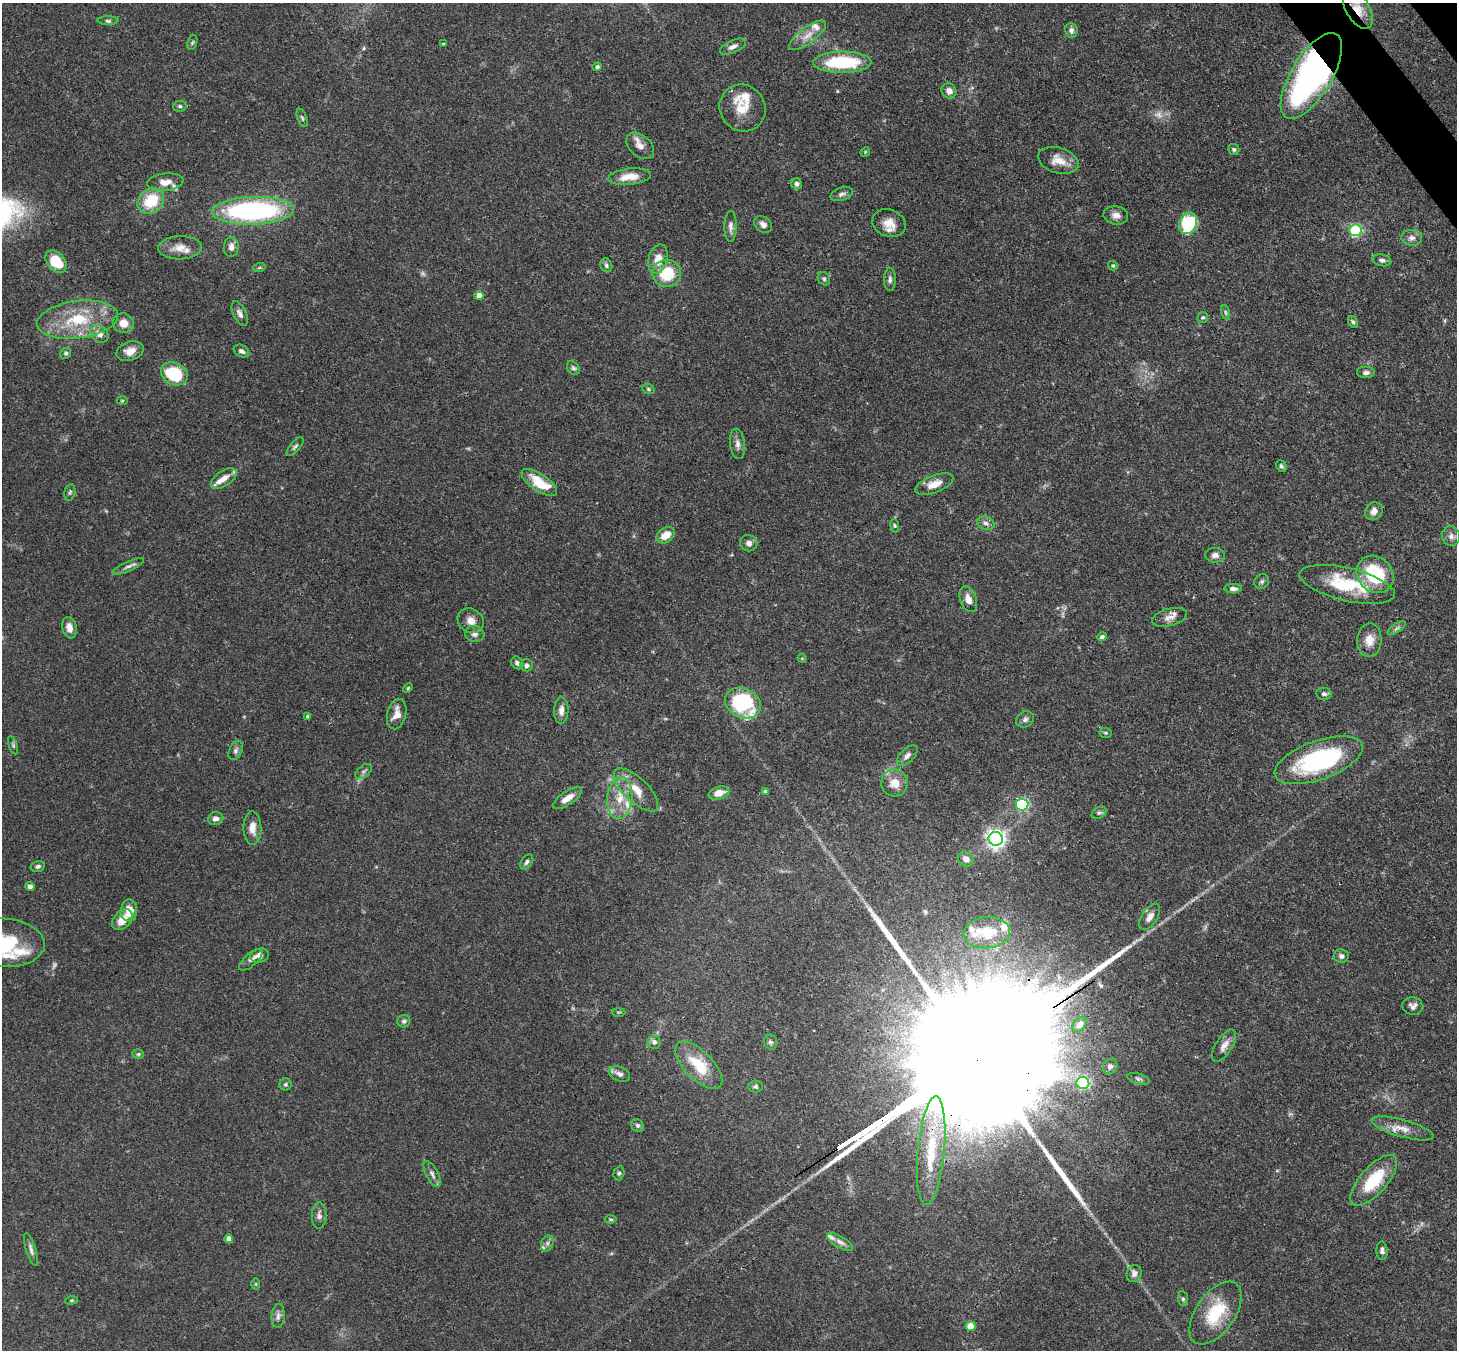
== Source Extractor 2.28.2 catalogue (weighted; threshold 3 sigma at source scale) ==
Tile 10 of 4 x 4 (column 2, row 3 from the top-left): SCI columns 1545-2999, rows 1719-3066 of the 6007 x 5984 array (HDU 1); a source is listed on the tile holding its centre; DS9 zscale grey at full resolution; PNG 1459 x 1352 px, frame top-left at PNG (2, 3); each listed source drawn as its Kron ellipse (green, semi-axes under 4 px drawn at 4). Shown black and unused: <1% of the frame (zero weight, under 3 of 4 exposures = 8% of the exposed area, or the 3 px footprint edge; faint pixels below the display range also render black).
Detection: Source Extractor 2.28.2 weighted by HDU 2 'WHT'; one run over the whole footprint, this tile lists its part. Background 0.117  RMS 0.0042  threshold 0.019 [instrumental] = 3 sigma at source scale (4.5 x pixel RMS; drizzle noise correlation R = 1.50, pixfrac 1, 0.05/0.05 arcsec/px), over >= 5 px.
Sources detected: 180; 5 too faint to see at this stretch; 2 long thin detections or spike segments (spike, bleed or trail) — neither listed nor drawn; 14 inside a brighter listed object's ellipse — not listed separately; the other 159 listed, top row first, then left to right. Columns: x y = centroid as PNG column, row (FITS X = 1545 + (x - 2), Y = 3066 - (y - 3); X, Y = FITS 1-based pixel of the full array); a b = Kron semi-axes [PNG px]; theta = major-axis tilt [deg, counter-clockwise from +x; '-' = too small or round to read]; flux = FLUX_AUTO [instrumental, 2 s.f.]
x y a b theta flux
1358 9 22 11 -60 6.9
108 21 10 4 0 0.98
1071 30 7 6 - 1.4
808 35 22 8 37 4.6
192 42 8 4 70 0.73
443 44 3 3 - 0.4
733 47 14 6 23 2
842 62 29 10 0 29
597 67 4 4 - 0.99
1311 76 49 20 59 160
949 91 8 7 - 2.4
180 106 7 5 11 0.86
743 108 24 22 -53 10
302 118 9 4 -71 0.86
640 146 16 10 -41 3.7
1234 149 5 5 - 0.81
865 152 5 4 - 0.39
1058 160 21 12 -17 6.1
630 177 21 8 6 6.8
165 182 18 8 7 4.7
796 184 6 5 - 1.3
842 194 11 6 17 1.6
151 201 14 11 41 15
253 211 41 14 2 86
1116 215 12 9 -10 2.6
889 223 17 13 -21 5.6
1188 223 11 8 66 33
763 224 10 7 -38 2.1
731 226 15 6 90 2.2
1355 230 6 6 - 69
1412 238 10 8 -3 2.2
231 247 10 7 87 2.4
180 248 22 11 2 5.6
658 259 15 9 76 5.7
1382 260 9 6 -10 1.3
56 261 13 8 -50 13
606 265 7 6 - 1.1
1113 266 5 4 - 0.74
259 268 6 4 19 0.62
667 274 14 13 - 16
824 279 7 5 -57 0.84
890 279 11 6 -89 1.5
479 296 4 4 - 4.4
1225 312 7 3 -71 0.69
240 314 13 6 -64 1.9
1203 317 5 5 - 0.75
78 320 40 18 7 22
1353 322 6 5 - 0.8
123 323 10 9 - 4.6
99 334 10 8 -42 2.8
130 351 14 9 17 4
241 351 8 6 -28 1.4
66 353 6 5 - 0.79
573 368 8 5 -52 0.9
1366 373 9 6 0 1.5
174 374 14 11 -26 24
648 389 6 5 - 0.64
122 400 5 3 - 0.5
737 444 15 7 -83 2.4
295 446 11 5 49 1
1281 466 6 5 - 0.87
224 478 14 7 33 4.1
539 482 21 8 -34 12
934 484 20 8 21 5.1
70 492 8 5 79 0.83
1374 511 9 8 - 2.9
986 523 9 6 -20 1.6
895 526 6 4 -83 0.58
666 535 10 7 34 5.2
1451 536 10 9 - 2.2
749 543 9 8 - 1.8
1215 555 10 7 -2 1.8
128 566 17 5 24 1.9
1375 574 20 17 -47 27
1262 581 8 7 - 1
1347 584 49 16 -13 25
1233 589 8 4 -2 1.6
968 599 13 8 -71 3.6
1169 617 18 8 14 3.2
471 621 14 11 -35 3.7
69 628 11 7 -78 3.3
1397 628 10 4 34 1.1
475 634 10 8 -7 1.9
1102 637 5 4 - 0.98
1369 640 17 12 87 5.1
802 658 4 3 - 0.44
517 663 7 5 -54 1.3
527 665 6 6 - 1.3
408 688 5 4 - 0.52
1324 694 7 6 - 1.2
743 703 19 14 -26 44
561 711 13 7 88 2.5
397 714 15 9 76 4.6
307 716 4 4 - 0.69
1025 719 9 7 35 1.5
1105 733 6 5 - 0.65
13 745 9 4 -70 0.78
236 750 10 6 64 1.3
907 756 13 6 44 2.1
1319 760 46 19 20 53
363 771 9 5 38 1.3
894 783 13 13 - 6.2
636 790 28 12 -44 8.4
765 791 4 3 - 0.64
719 793 10 6 17 5.2
568 798 17 7 33 4.4
620 798 21 12 85 8.8
1022 805 6 6 - 70
1099 813 8 5 28 0.96
216 819 8 6 7 1.9
252 828 17 9 -89 4.2
996 839 7 7 - 230
966 859 8 7 - 3.2
527 862 8 5 57 1.1
38 866 7 5 14 1
30 886 4 4 - 1.6
129 911 11 8 90 6.1
1150 917 15 7 55 2.8
122 920 12 8 47 4.7
987 933 23 15 4 10
4 943 41 24 -3 30
260 956 9 7 15 2.3
1341 956 7 7 - 1.4
251 960 15 6 41 1.7
1413 1006 10 8 -12 1.9
618 1012 7 3 0 0.5
404 1021 6 6 - 1
1079 1024 8 6 46 2.3
654 1042 6 6 - 1.6
770 1042 7 7 - 1.2
1224 1046 18 8 57 3.3
138 1054 5 4 - 0.67
699 1065 30 14 -45 15
1110 1066 8 7 - 1.7
620 1074 11 7 -22 1.9
1138 1079 11 5 -16 1.1
1083 1083 6 6 - 60
285 1084 6 6 - 0.86
755 1086 7 6 - 0.91
638 1125 7 6 - 1.1
1403 1128 32 8 -16 5.7
931 1151 54 13 85 22
619 1173 7 5 75 0.76
432 1174 14 6 -63 1.9
1374 1180 32 13 48 19
319 1216 13 7 89 1.9
611 1219 6 4 -4 0.63
229 1239 4 4 - 2.4
840 1242 15 5 -30 2.1
547 1243 8 6 70 1.3
31 1250 17 5 -73 1.8
1382 1251 9 5 -86 1.5
1134 1274 9 7 65 1.9
256 1284 6 4 90 0.47
1183 1299 7 5 -80 0.84
72 1300 6 4 7 0.53
1215 1313 36 19 55 21
278 1316 12 6 86 1.8
971 1326 5 5 - 7.1
Overlapping masked pixels (flux is a lower limit): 3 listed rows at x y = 1358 9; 1311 76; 931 1151
Isophote crosses this tile's border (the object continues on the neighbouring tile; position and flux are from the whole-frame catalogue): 1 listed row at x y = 4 943